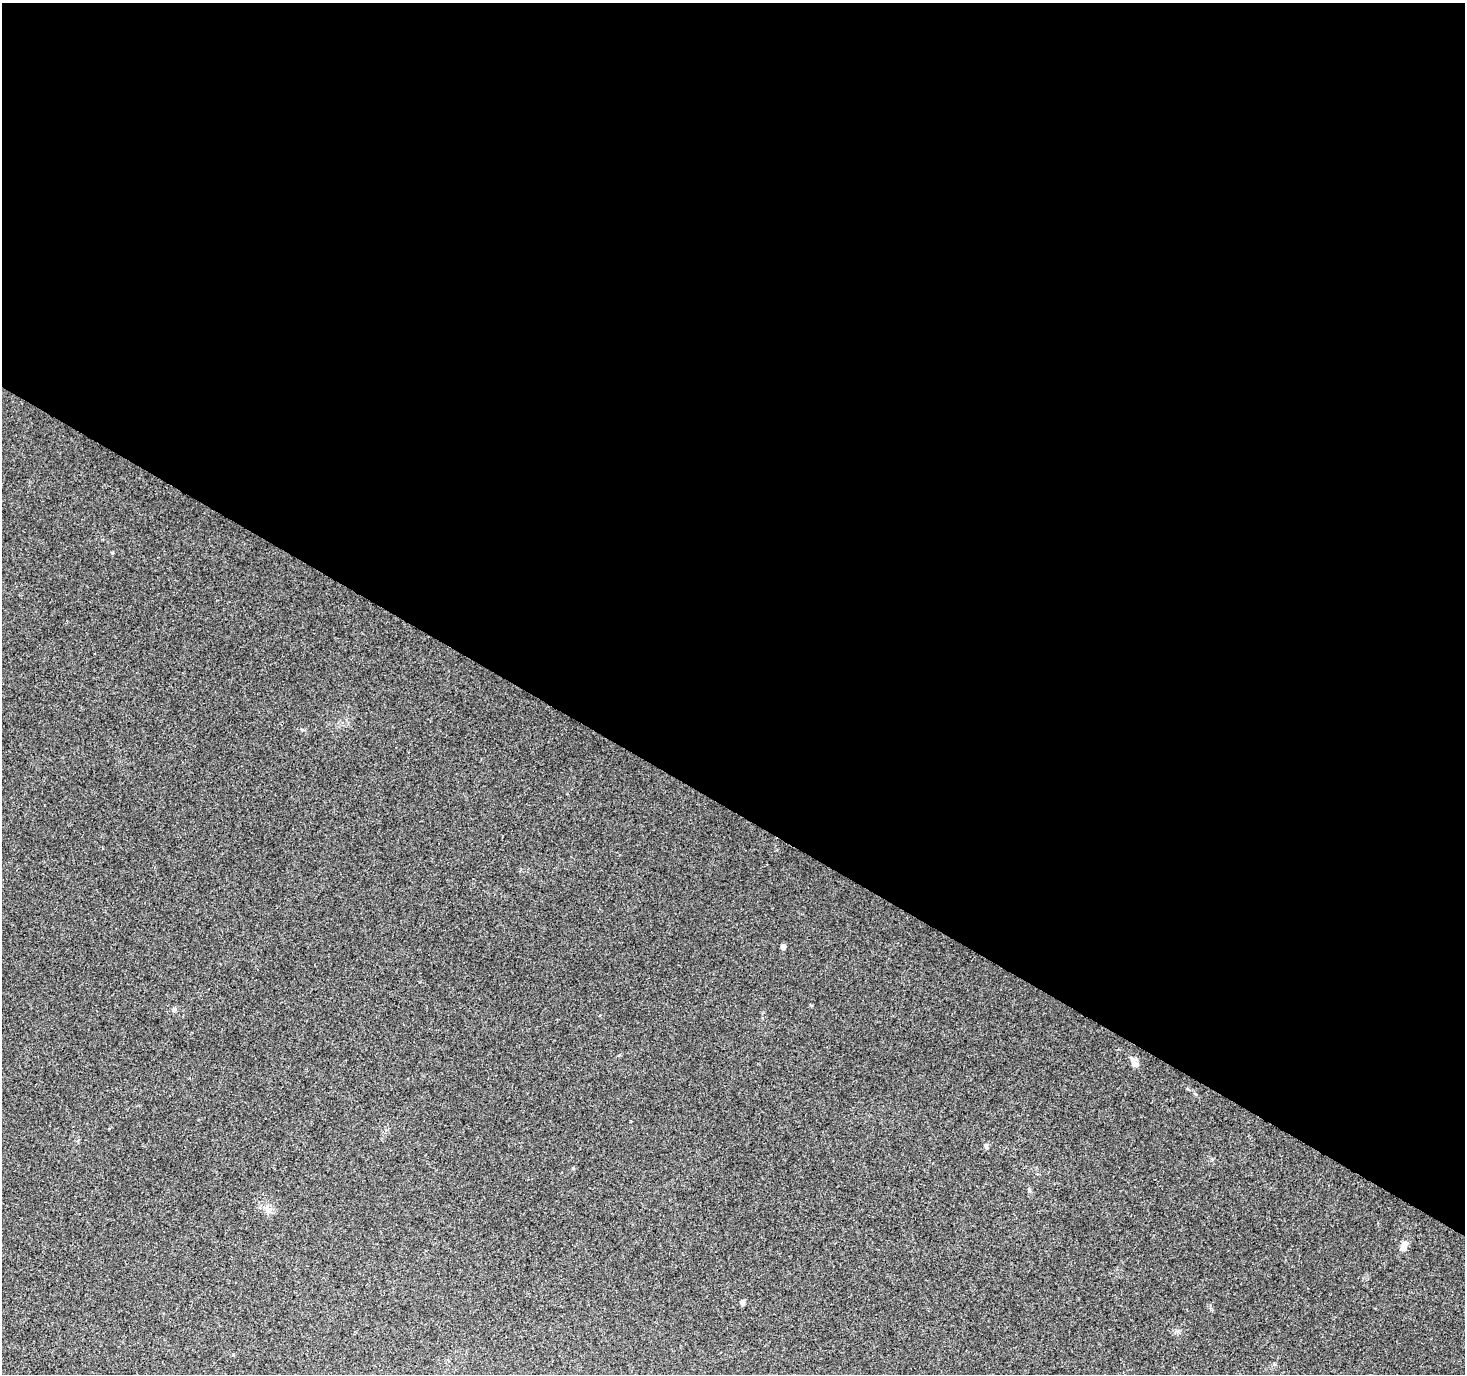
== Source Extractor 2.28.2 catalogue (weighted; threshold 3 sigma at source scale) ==
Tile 3 of 4 x 4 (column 3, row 1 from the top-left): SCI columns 2940-4402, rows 4375-5746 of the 5868 x 5942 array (HDU 1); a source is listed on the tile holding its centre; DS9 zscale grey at full resolution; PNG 1467 x 1376 px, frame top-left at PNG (2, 3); no overlay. Shown black and unused: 59% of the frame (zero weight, under 3 of 4 exposures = <1% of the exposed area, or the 3 px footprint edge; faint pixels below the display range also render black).
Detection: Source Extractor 2.28.2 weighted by HDU 2 'WHT'; one run over the whole footprint, this tile lists its part. Background 0.0383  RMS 0.0041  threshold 0.0185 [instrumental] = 3 sigma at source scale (4.5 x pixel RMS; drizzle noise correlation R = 1.50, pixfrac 1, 0.0396/0.0396 arcsec/px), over >= 5 px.
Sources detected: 6; all 6 listed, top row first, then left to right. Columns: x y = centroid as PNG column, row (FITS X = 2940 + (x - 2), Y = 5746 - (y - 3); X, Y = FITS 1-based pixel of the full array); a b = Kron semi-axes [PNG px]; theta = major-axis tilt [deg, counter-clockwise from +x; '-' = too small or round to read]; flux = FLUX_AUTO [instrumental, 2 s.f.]
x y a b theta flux
783 947 5 4 - 1.6
174 1009 7 5 72 0.89
1135 1064 10 8 -14 2
986 1146 7 5 -73 0.72
1404 1246 15 7 63 2.6
742 1302 5 5 - 1.2